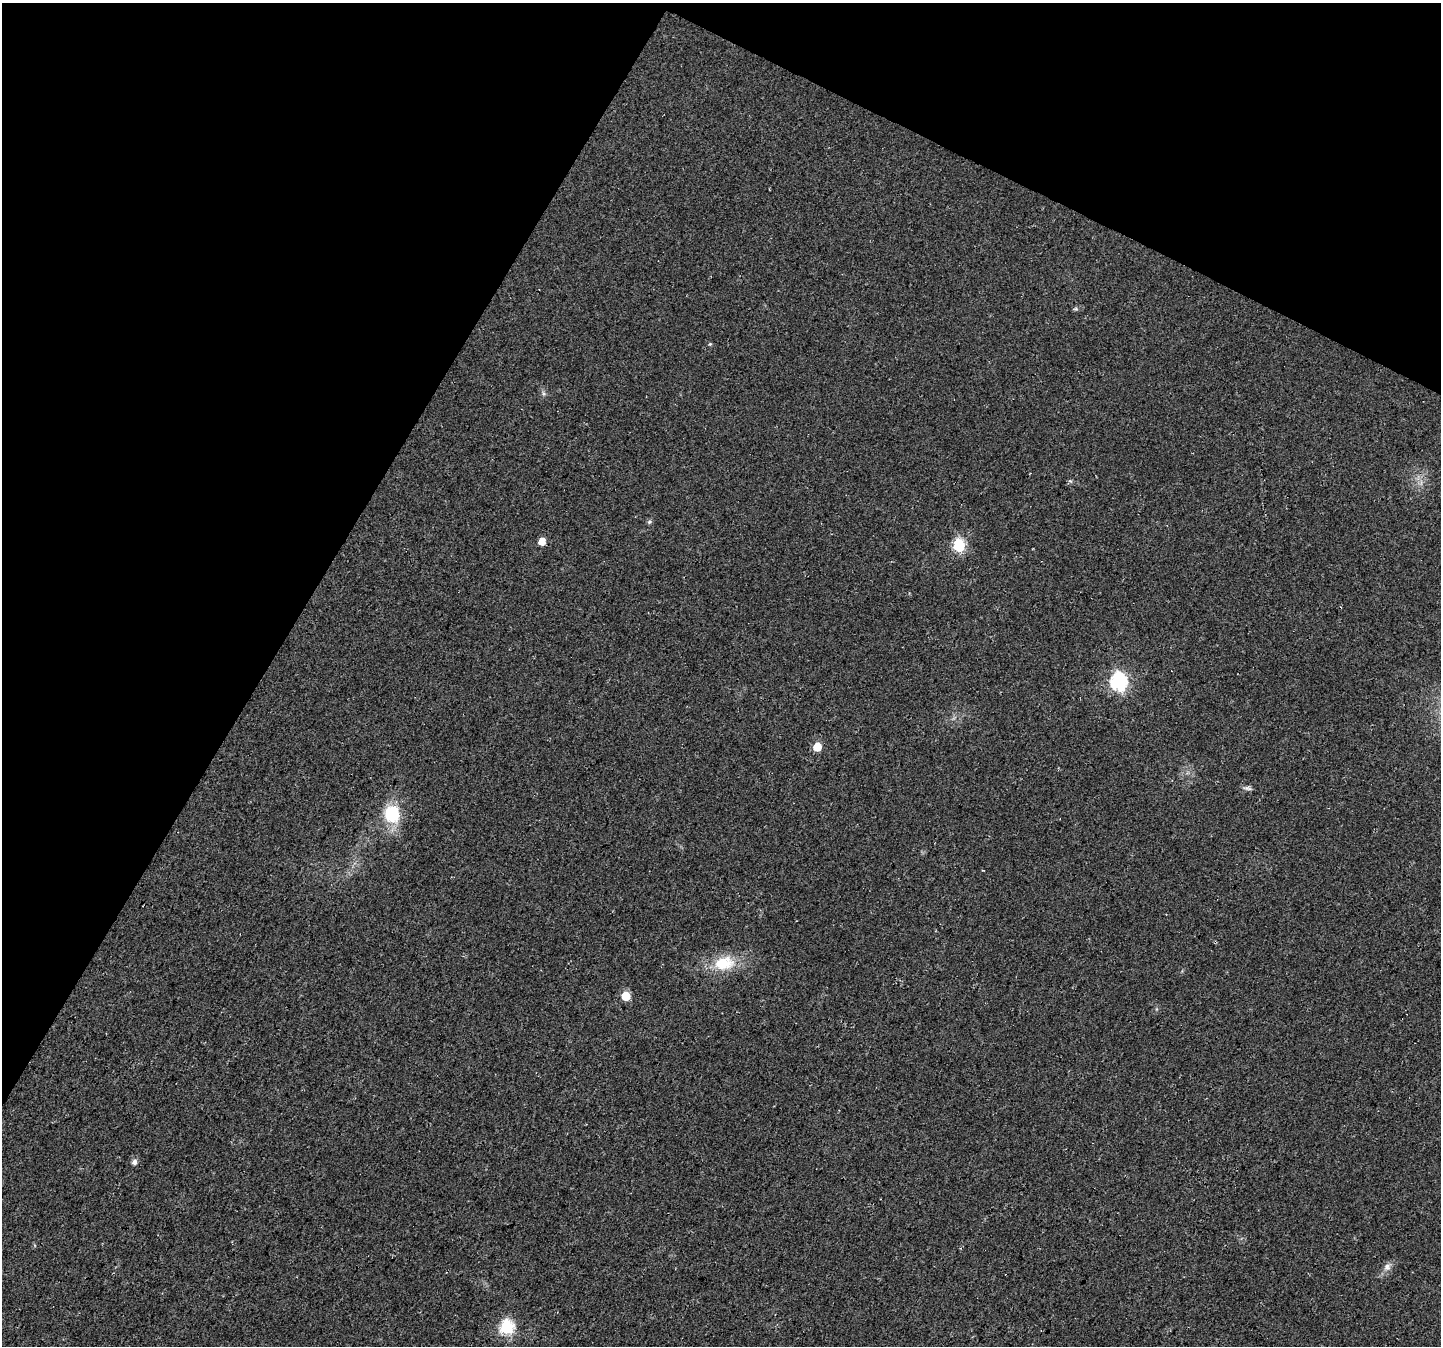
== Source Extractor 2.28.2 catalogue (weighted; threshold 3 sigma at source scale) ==
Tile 2 of 4 x 4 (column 2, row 1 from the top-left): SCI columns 1470-2908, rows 4283-5626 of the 5830 x 5942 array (HDU 1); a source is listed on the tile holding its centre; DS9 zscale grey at full resolution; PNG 1443 x 1348 px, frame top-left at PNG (2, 3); no overlay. Shown black and unused: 27% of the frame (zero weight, under 3 of 4 exposures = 5% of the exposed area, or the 3 px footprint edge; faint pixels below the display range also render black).
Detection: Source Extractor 2.28.2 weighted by HDU 2 'WHT'; one run over the whole footprint, this tile lists its part. Background 0.023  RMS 0.0072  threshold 0.0325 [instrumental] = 3 sigma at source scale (4.5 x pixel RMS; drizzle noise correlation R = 1.50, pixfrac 1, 0.0396/0.0396 arcsec/px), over >= 5 px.
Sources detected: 15; all 15 listed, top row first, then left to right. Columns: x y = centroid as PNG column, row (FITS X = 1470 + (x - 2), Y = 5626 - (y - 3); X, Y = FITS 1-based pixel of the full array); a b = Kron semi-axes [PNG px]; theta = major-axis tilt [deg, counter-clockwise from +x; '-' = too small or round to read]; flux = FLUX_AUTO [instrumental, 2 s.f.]
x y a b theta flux
1075 309 6 4 18 1.1
710 344 5 4 - 0.84
543 393 7 4 -71 1.3
649 522 6 5 - 1.3
542 541 5 5 - 8.9
959 546 7 6 - 67
1119 682 8 7 - 190
817 747 6 6 - 15
1247 788 12 5 -11 2
392 814 20 17 89 30
724 963 28 18 9 24
626 996 6 6 - 20
134 1162 6 6 - 2.8
1387 1267 10 9 - 3.8
507 1327 7 6 - 110